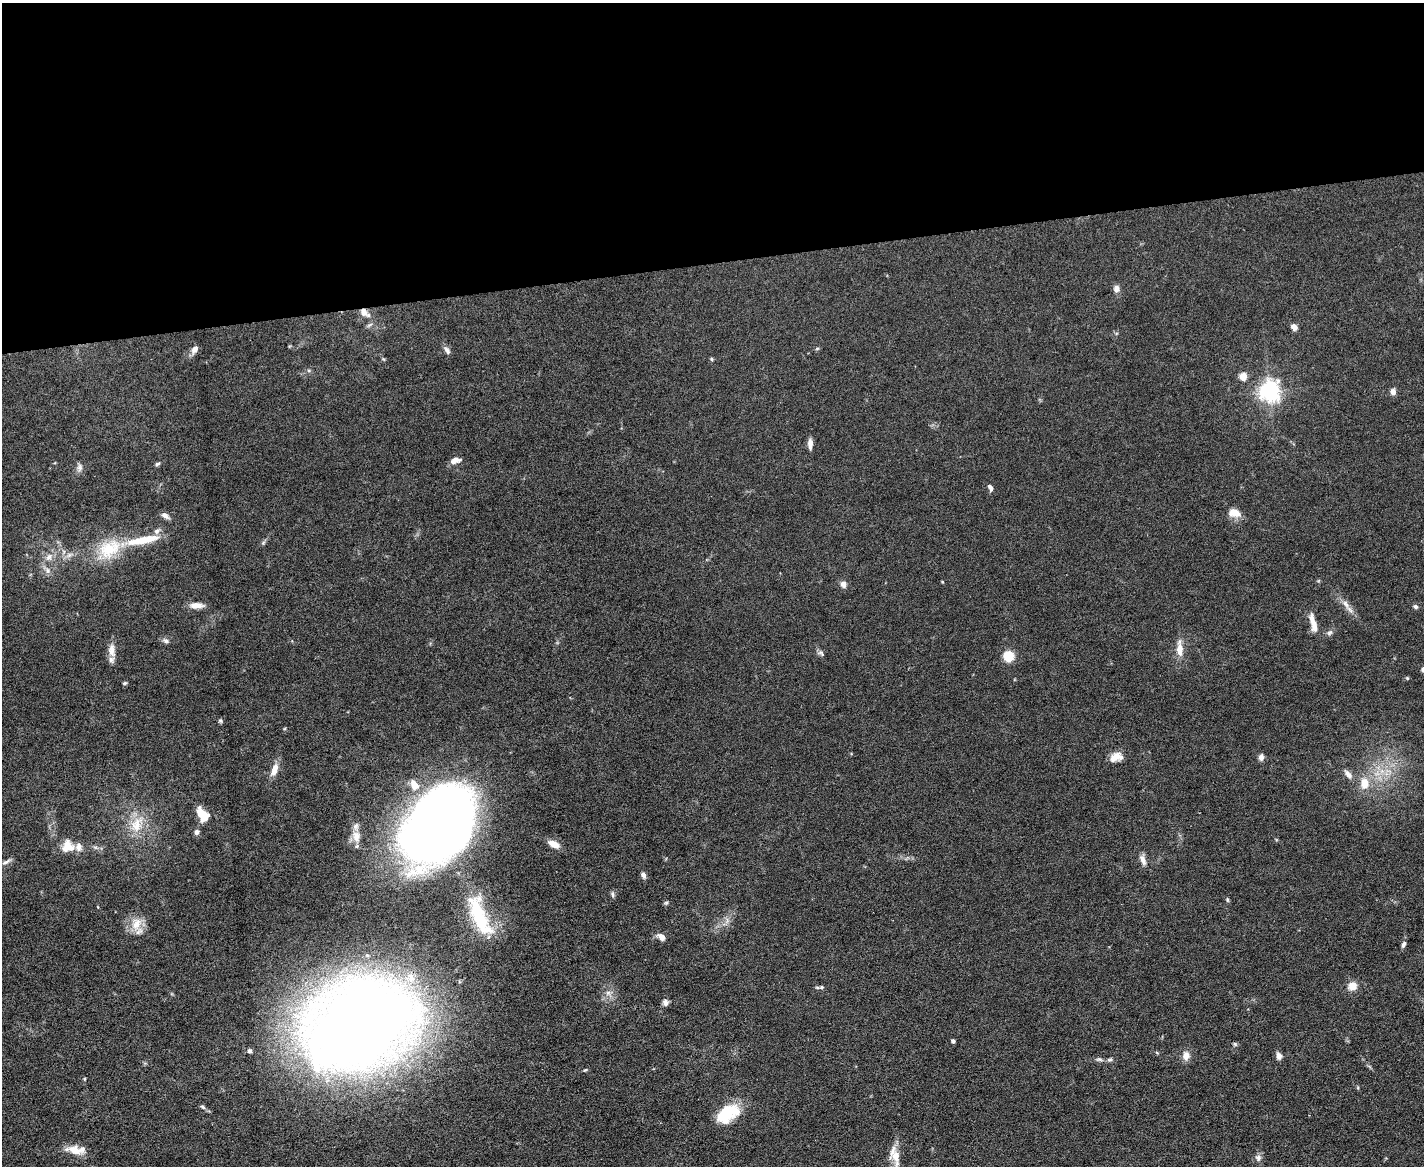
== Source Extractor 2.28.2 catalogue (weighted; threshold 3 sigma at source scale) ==
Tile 2 of 3 x 4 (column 2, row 1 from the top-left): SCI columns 1553-2974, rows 3493-4656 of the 4635 x 4656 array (HDU 1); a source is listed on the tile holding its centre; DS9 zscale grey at full resolution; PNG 1426 x 1168 px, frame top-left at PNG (2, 3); no overlay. Shown black and unused: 22% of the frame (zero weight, under 5 of 9 exposures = <1% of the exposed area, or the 3 px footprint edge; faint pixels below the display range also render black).
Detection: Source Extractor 2.28.2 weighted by HDU 2 'WHT'; one run over the whole footprint, this tile lists its part. Background 0.0889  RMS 0.0045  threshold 0.0184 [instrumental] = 3 sigma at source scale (4.09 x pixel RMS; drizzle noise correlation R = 1.36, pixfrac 0.8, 0.05/0.05 arcsec/px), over >= 5 px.
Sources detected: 84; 1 inside a brighter object's white glare — not listed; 4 inside a brighter listed object's ellipse — not listed separately; the other 79 listed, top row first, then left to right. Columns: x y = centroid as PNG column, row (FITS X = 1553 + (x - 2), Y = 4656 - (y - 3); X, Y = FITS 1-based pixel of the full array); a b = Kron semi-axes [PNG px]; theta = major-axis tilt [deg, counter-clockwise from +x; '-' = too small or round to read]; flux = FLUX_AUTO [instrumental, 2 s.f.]
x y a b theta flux
1116 289 10 8 89 1.8
364 312 13 8 -44 3.4
1294 327 6 5 - 2.6
195 349 10 6 59 2.5
817 349 6 3 20 0.51
447 350 11 6 -58 1.4
712 359 6 4 -89 0.49
1243 376 5 5 - 12
1269 391 7 7 - 240
1393 392 7 6 - 2.2
810 444 11 5 -89 2.3
455 460 12 7 14 2.6
157 464 7 4 18 0.68
79 467 10 7 86 1.6
990 488 9 5 -60 1.4
1234 513 15 9 -13 4.7
165 516 11 6 -35 1.8
143 540 44 9 12 12
109 549 33 23 33 18
49 557 11 8 70 2.7
48 571 9 6 90 1.6
843 584 8 7 - 1.9
1346 604 14 6 -57 2.7
196 605 16 7 1 3.5
1415 606 7 5 -30 0.95
1313 623 26 7 -75 4.7
1330 633 9 6 38 1.2
166 641 8 6 -29 1.2
1180 649 19 7 -88 4.9
111 650 20 9 -88 3.8
821 653 9 6 -47 1.1
1008 656 10 10 - 8.3
1407 678 5 4 - 0.49
125 683 6 4 21 0.55
220 721 6 5 - 0.62
1261 757 7 6 - 1.7
1115 758 18 10 38 3.8
275 770 18 8 71 3.8
1382 771 6 6 - 1.7
1348 774 14 7 -51 2.1
1364 783 14 10 89 5.8
414 785 16 11 -61 5.3
203 815 15 9 -57 8.8
442 823 67 43 54 590
136 825 23 15 75 9.6
197 832 7 6 - 1.2
356 836 18 11 -82 4.7
554 844 13 7 -27 4.3
68 846 16 16 - 5.7
1143 860 14 6 -70 2.4
6 862 12 4 30 1.4
643 875 7 5 -67 1.5
612 894 9 4 -79 0.89
1227 900 7 3 -82 0.54
666 903 6 5 - 0.65
479 916 55 17 -67 24
136 924 19 13 70 6.4
661 937 10 7 -36 2.5
1403 944 8 5 66 1.2
410 978 17 15 11 8.6
1353 986 10 9 - 4.2
821 987 6 5 - 0.82
608 993 7 7 - 1.6
665 1002 7 6 - 1.8
360 1024 68 49 23 970
953 1041 4 4 - 0.95
1235 1044 6 5 - 0.71
249 1051 5 5 - 0.89
1186 1056 10 8 88 3.3
1279 1056 10 7 -76 1.7
1099 1059 9 5 4 1.1
1110 1060 9 4 1 0.91
585 1070 6 3 43 0.45
84 1079 5 3 - 0.43
203 1107 7 5 -29 0.86
727 1113 26 15 32 18
75 1150 24 9 -5 6.3
896 1156 24 11 -82 6.3
1258 1158 9 7 -61 1.6
Overlapping masked pixels (flux is a lower limit): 1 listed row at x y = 364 312
Isophote crosses this tile's border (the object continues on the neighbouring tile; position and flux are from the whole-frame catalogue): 1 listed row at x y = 896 1156